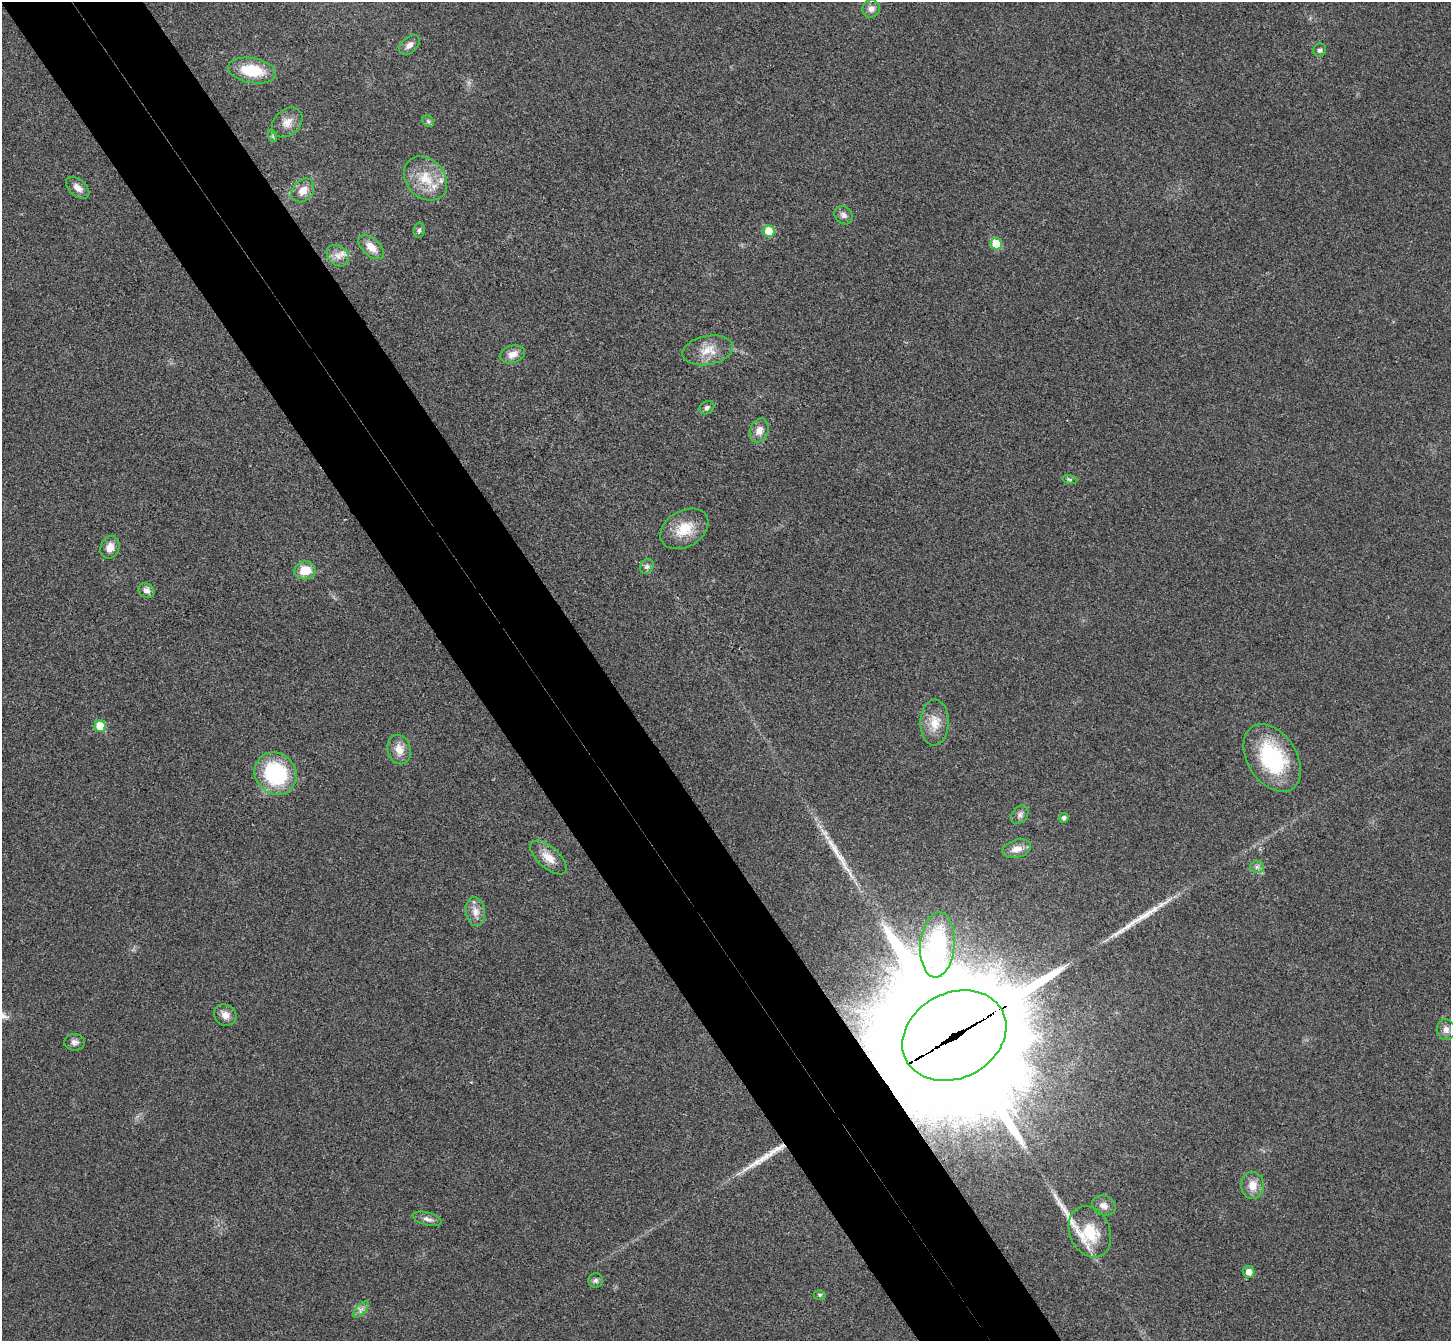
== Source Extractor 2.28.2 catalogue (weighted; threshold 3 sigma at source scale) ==
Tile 11 of 4 x 4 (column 3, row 3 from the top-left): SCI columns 2948-4396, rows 1532-2870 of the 5898 x 5875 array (HDU 1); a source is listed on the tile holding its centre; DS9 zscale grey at full resolution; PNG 1453 x 1343 px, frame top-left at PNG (2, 2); each listed source drawn as its Kron ellipse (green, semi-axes under 4 px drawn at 4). Shown black and unused: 10% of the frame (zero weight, under 3 of 4 exposures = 6% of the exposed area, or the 3 px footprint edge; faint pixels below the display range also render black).
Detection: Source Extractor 2.28.2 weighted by HDU 2 'WHT'; one run over the whole footprint, this tile lists its part. Background 0.0533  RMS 0.0066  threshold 0.0295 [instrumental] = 3 sigma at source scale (4.5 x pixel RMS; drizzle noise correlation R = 1.50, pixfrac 1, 0.05/0.05 arcsec/px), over >= 5 px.
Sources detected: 55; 4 long thin detections or spike segments (spike, bleed or trail) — neither listed nor drawn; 1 inside a brighter listed object's ellipse — not listed separately; the other 50 listed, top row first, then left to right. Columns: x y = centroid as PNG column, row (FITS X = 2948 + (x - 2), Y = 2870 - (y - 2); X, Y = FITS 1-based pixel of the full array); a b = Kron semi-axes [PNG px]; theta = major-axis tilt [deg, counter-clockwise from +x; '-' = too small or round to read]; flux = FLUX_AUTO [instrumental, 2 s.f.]
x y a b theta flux
871 9 9 8 - 3.5
409 45 12 7 41 3.8
1320 50 7 6 - 1.8
252 71 24 12 -10 24
428 121 6 5 - 1.2
287 122 17 13 42 6.9
273 136 6 4 -71 0.85
425 178 24 19 -47 19
78 188 14 8 -41 4.5
303 190 13 10 48 6.7
844 215 10 8 -44 2.8
419 230 7 5 78 1.7
769 231 6 5 - 16
996 244 6 5 - 19
371 247 15 8 -42 7.2
338 256 12 9 -41 5.4
708 350 25 14 11 12
512 354 13 9 15 5.1
707 408 8 6 34 1.9
759 430 12 9 70 5.5
1070 479 8 4 -9 1
684 529 26 18 31 17
110 547 12 9 67 5.5
647 566 8 6 55 2
305 570 11 9 8 12
146 591 8 7 - 3.5
935 723 23 14 88 11
100 726 6 5 - 20
399 749 15 11 -76 7.5
1272 758 37 24 -58 55
276 774 22 20 -49 59
1020 815 10 7 50 2.3
1064 818 5 4 - 1.8
1017 849 15 9 15 6.2
548 857 22 10 -42 8.6
1257 867 6 6 - 1.8
475 912 15 9 -81 5.6
937 945 32 17 85 54
225 1015 12 10 -32 4.6
1446 1030 10 9 - 3.9
954 1036 54 42 27 37000
74 1042 10 8 -2 2.8
1252 1185 13 11 -87 8
1104 1206 12 9 -23 4.3
427 1219 15 6 -16 3.1
1090 1232 26 20 -66 26
1249 1272 6 5 - 5.7
595 1280 7 7 - 1.8
820 1295 6 4 1 1.1
361 1309 10 4 48 2.3
Overlapping masked pixels (flux is a lower limit): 1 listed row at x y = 954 1036